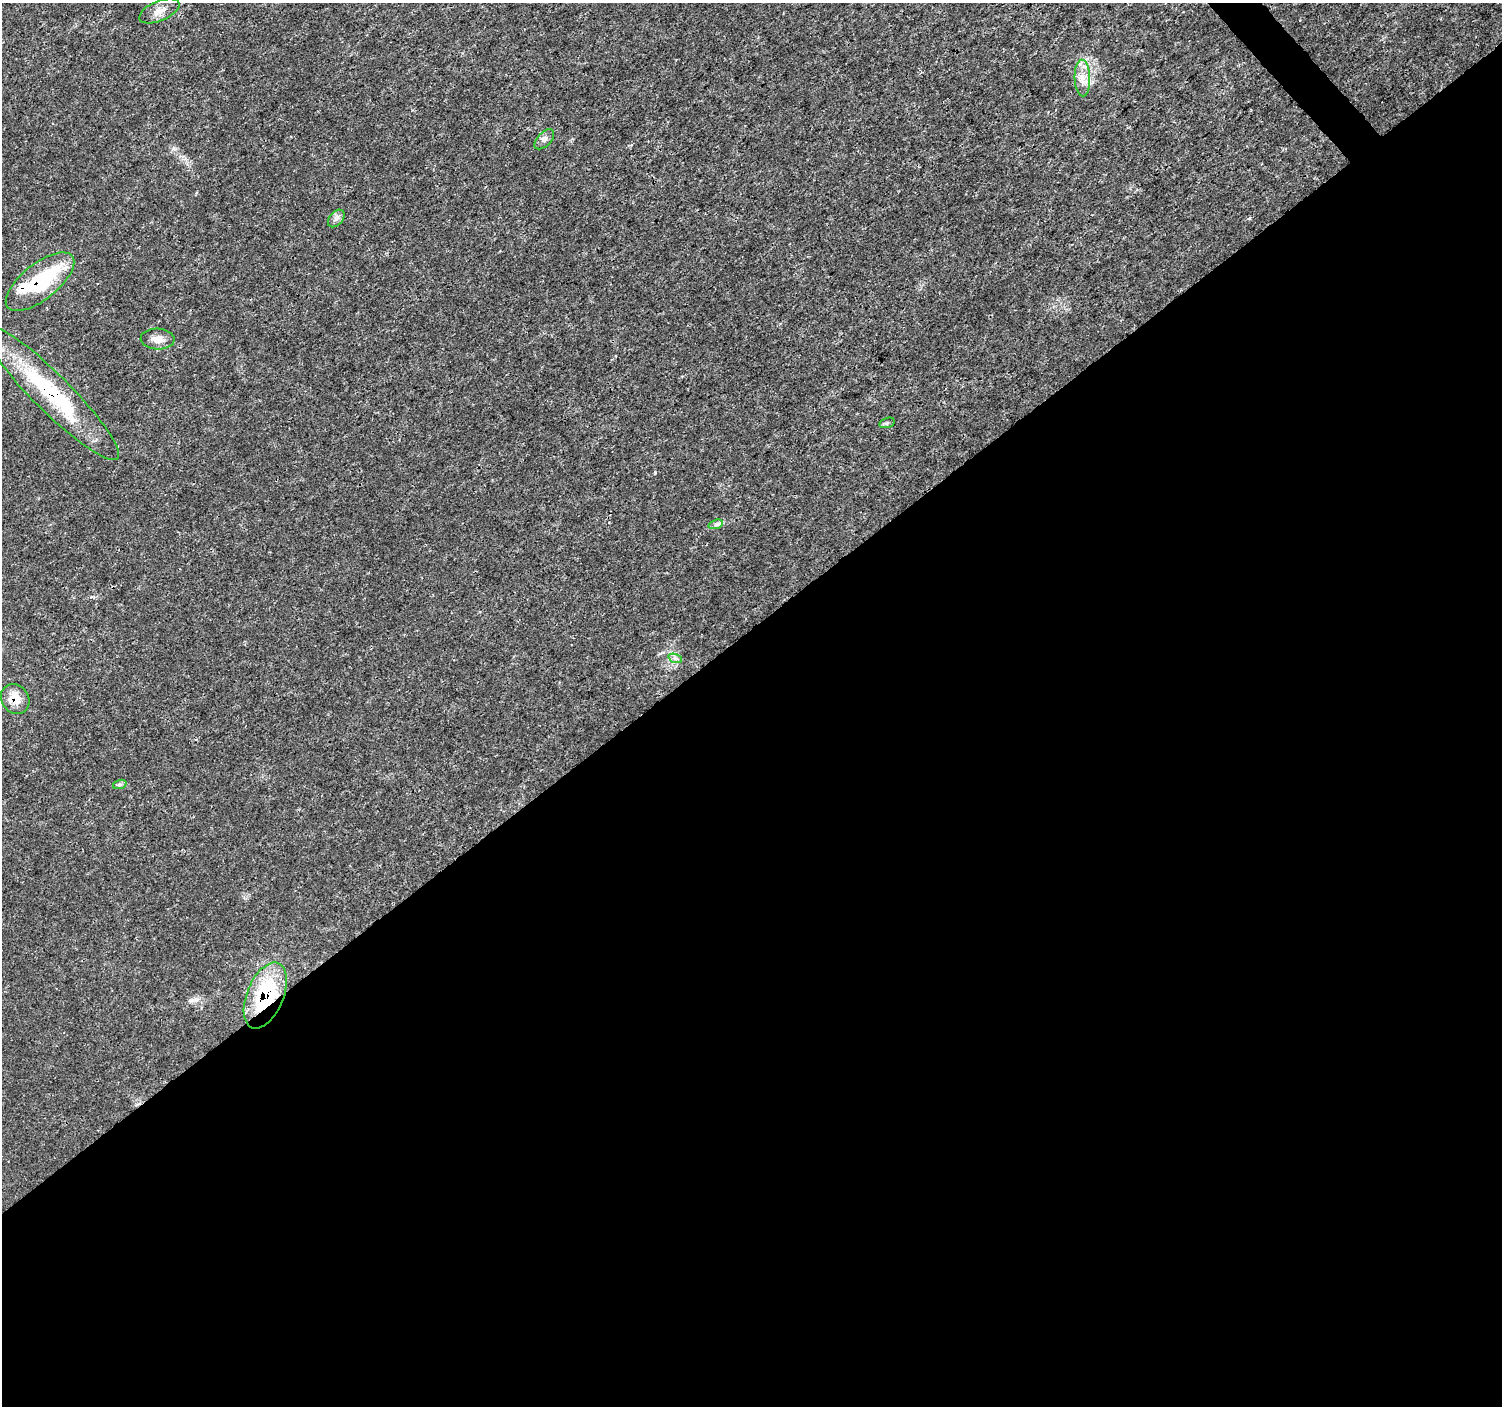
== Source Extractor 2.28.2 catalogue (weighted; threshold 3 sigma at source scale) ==
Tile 15 of 4 x 4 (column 3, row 4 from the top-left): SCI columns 3007-4506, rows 209-1612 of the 6007 x 5966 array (HDU 1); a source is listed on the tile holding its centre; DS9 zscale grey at full resolution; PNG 1504 x 1408 px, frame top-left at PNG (2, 3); each listed source drawn as its Kron ellipse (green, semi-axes under 4 px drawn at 4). Shown black and unused: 56% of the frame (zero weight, under 3 of 4 exposures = <1% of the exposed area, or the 3 px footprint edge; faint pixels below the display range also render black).
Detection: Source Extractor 2.28.2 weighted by HDU 2 'WHT'; one run over the whole footprint, this tile lists its part. Background 0.00477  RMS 0.0014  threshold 0.00631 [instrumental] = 3 sigma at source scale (4.5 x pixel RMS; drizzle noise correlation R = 1.50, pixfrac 1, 0.0396/0.0396 arcsec/px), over >= 5 px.
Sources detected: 14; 1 inside a brighter object's white glare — neither listed nor drawn; the other 13 listed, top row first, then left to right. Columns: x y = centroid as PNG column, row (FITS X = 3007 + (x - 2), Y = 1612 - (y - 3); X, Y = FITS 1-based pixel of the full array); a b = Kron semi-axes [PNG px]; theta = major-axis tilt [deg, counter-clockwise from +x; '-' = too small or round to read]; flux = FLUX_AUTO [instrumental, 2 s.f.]
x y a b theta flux
159 11 21 10 23 1.3
1082 78 18 8 -88 1.5
544 139 12 6 47 0.61
336 218 10 6 49 0.54
40 282 41 18 38 11
158 339 17 10 -3 1.3
51 393 94 18 -45 15
887 423 8 5 15 0.27
716 524 7 4 18 0.35
675 658 7 4 -19 0.35
15 699 16 13 -55 2.2
120 784 7 4 18 0.29
265 995 35 18 67 12
Overlapping masked pixels (flux is a lower limit): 4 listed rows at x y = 40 282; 51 393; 15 699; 265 995
Unlisted compact peaks at least as high as the median listed source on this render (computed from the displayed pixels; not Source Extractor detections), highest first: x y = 655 473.